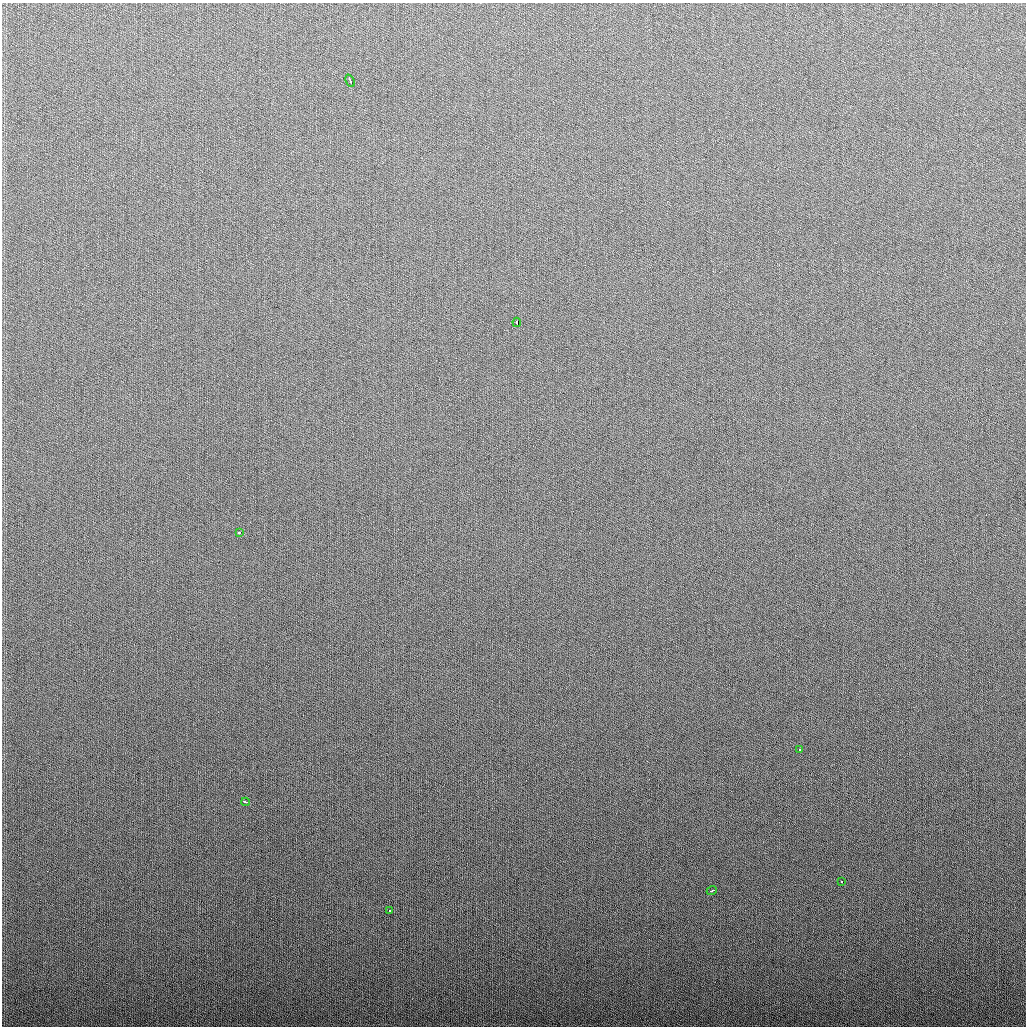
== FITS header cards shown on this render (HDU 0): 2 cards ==
NAXIS1  =                 1024
NAXIS2  =                 1024

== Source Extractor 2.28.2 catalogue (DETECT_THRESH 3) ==
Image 1024 x 1024 px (HDU 0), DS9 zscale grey, 1 PNG px = 1 image px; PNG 1028 x 1028 px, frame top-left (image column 1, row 1024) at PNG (2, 3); each listed source drawn as its Kron ellipse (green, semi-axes under 4 px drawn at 4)
Background 275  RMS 11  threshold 32.3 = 3 sigma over >= 5 px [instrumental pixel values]
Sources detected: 8; all 8 listed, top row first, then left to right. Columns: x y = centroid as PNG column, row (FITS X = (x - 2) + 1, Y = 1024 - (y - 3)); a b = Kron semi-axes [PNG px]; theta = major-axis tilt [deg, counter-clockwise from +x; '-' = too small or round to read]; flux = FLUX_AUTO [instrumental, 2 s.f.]
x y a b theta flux
350 81 6 3 -66 3000
517 322 4 3 - 5100
239 532 3 3 - 6500
800 750 3 3 - 2900
245 802 4 3 - 4000
841 882 3 3 - 1900
712 891 5 3 - 4600
389 910 3 3 - 3600